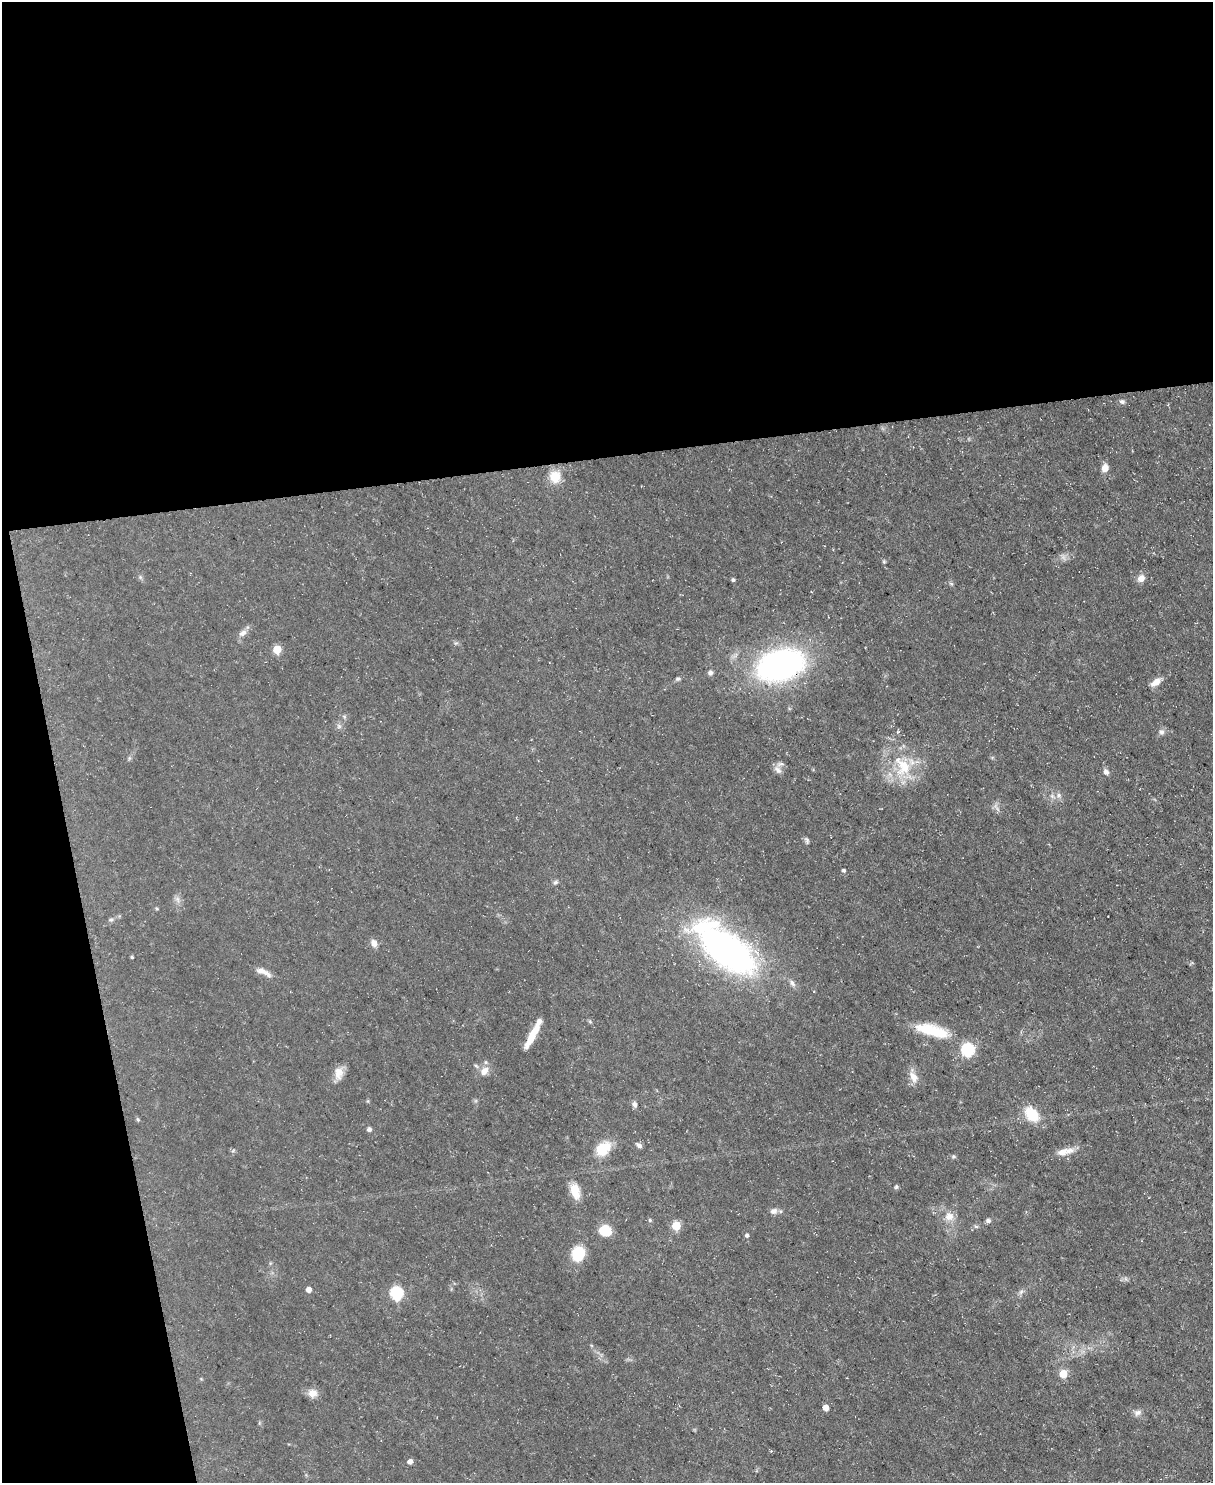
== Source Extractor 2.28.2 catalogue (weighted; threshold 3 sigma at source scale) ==
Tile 1 of 4 x 3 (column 1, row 1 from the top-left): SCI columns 1-1211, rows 3208-4688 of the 4845 x 4820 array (HDU 1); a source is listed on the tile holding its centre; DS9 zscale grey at full resolution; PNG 1215 x 1485 px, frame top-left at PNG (2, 2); no overlay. Shown black and unused: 36% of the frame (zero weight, under 3 of 5 exposures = <1% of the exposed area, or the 3 px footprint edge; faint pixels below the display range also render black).
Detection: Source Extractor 2.28.2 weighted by HDU 2 'WHT'; one run over the whole footprint, this tile lists its part. Background 0.0572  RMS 0.0044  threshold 0.02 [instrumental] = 3 sigma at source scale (4.5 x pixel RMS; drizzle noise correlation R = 1.50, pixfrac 1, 0.05/0.05 arcsec/px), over >= 5 px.
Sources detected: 65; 1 inside a brighter object's white glare — not listed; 4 inside a brighter listed object's ellipse — not listed separately; the other 60 listed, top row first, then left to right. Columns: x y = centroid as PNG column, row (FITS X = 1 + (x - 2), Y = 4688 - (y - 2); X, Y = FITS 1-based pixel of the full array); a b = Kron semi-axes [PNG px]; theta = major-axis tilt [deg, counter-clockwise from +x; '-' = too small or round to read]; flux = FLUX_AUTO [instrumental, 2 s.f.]
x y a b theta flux
1122 402 7 6 - 1.1
1105 468 9 8 - 3.1
555 476 11 10 - 8.9
140 577 7 4 -72 0.72
1141 578 9 7 39 3.1
733 580 4 4 - 0.78
243 633 11 7 33 2.2
277 649 6 6 - 9
780 665 48 30 15 110
710 673 6 6 - 1.3
678 679 7 5 20 0.77
1156 682 12 7 33 3.6
344 716 6 4 -19 0.69
339 726 6 6 - 1.1
1161 732 8 7 - 1.5
904 766 27 23 86 19
778 770 13 8 -45 2.3
1106 772 7 6 - 1.7
1059 795 7 6 - 1.3
807 840 9 4 -73 0.85
844 870 4 4 - 0.9
555 882 7 5 22 0.89
178 899 10 3 -69 1.1
111 920 6 4 0 0.68
374 943 10 7 -65 2.4
726 949 55 23 -40 200
132 957 4 3 - 0.52
265 972 17 7 -36 3
792 983 10 6 -61 1.5
927 1029 33 16 -10 13
531 1038 25 8 63 6.9
968 1050 6 6 - 54
484 1071 12 9 52 3.6
339 1073 17 11 82 4.4
913 1077 15 9 -61 4.1
634 1104 7 6 - 1.5
1032 1114 21 14 -48 10
138 1119 6 4 -45 0.56
369 1129 6 5 - 0.97
639 1145 8 5 -37 1.4
603 1149 17 13 40 11
1062 1152 17 9 20 4.4
897 1186 6 5 - 0.71
575 1193 17 13 -60 5.4
774 1211 10 7 19 1.9
949 1216 13 12 - 4.2
650 1220 5 4 - 0.59
988 1221 6 5 - 1.1
676 1226 5 5 - 15
605 1231 12 10 -13 11
747 1235 5 4 - 1.1
578 1254 11 9 72 18
309 1290 5 5 - 2.5
1021 1292 7 5 45 1
396 1293 7 6 - 46
1063 1374 5 5 - 12
313 1393 13 10 -4 3.3
826 1408 5 5 - 3.4
1138 1413 10 7 33 1.8
410 1462 5 5 - 2.1